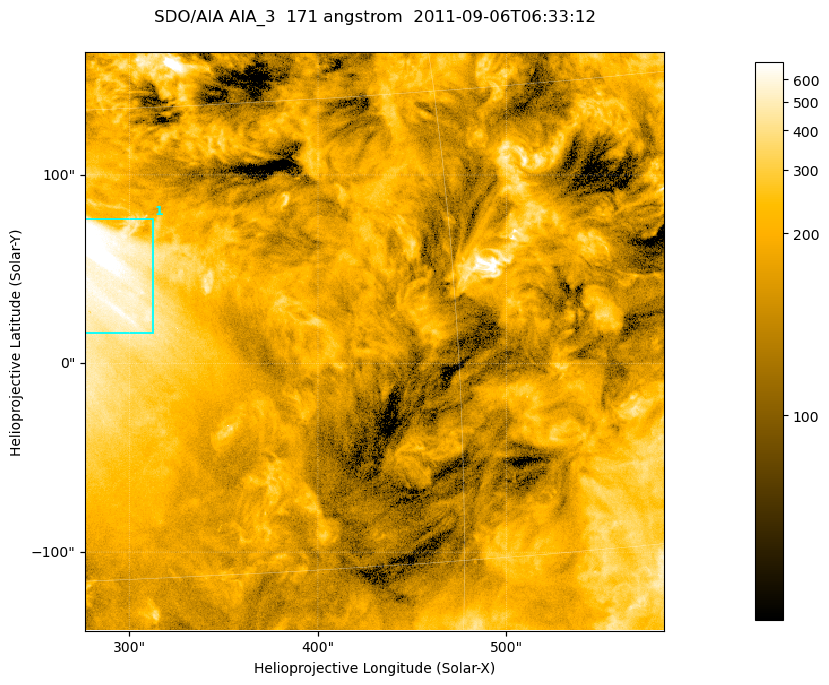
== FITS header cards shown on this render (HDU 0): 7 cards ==
TELESCOP= 'SDO/AIA '
INSTRUME= 'AIA_3   '
WAVELNTH=                  171
WAVEUNIT= 'angstrom'
DATE-OBS= '2011-09-06T06:33:12.34'
CTYPE1  = 'HPLN-TAN'
CTYPE2  = 'HPLT-TAN'

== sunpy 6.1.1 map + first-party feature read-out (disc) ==
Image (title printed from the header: SDO/AIA AIA_3  171 angstrom  2011-09-06T06:33:12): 512 x 512 px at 0.599 arcsec/px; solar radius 952 arcsec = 1587 px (partial field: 3.3% of the solar disc is inside the frame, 100% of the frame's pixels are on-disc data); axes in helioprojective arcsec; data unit not stated in the header (colour bar unlabelled)
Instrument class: DISC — disc imager (sunpy class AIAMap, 171 A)
Bright regions (active regions / flare kernels): reference = the on-disc median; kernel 5 px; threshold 5 sigma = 323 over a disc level ~171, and >= 1.15x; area >= 262 px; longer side >= 6 px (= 3.6 arcsec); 1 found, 1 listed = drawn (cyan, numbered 1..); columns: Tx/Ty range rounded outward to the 2 arcsec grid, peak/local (2 s.f.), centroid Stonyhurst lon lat
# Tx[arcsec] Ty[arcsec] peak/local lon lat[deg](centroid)
1 276..314 16..78 5.5 +18 +10